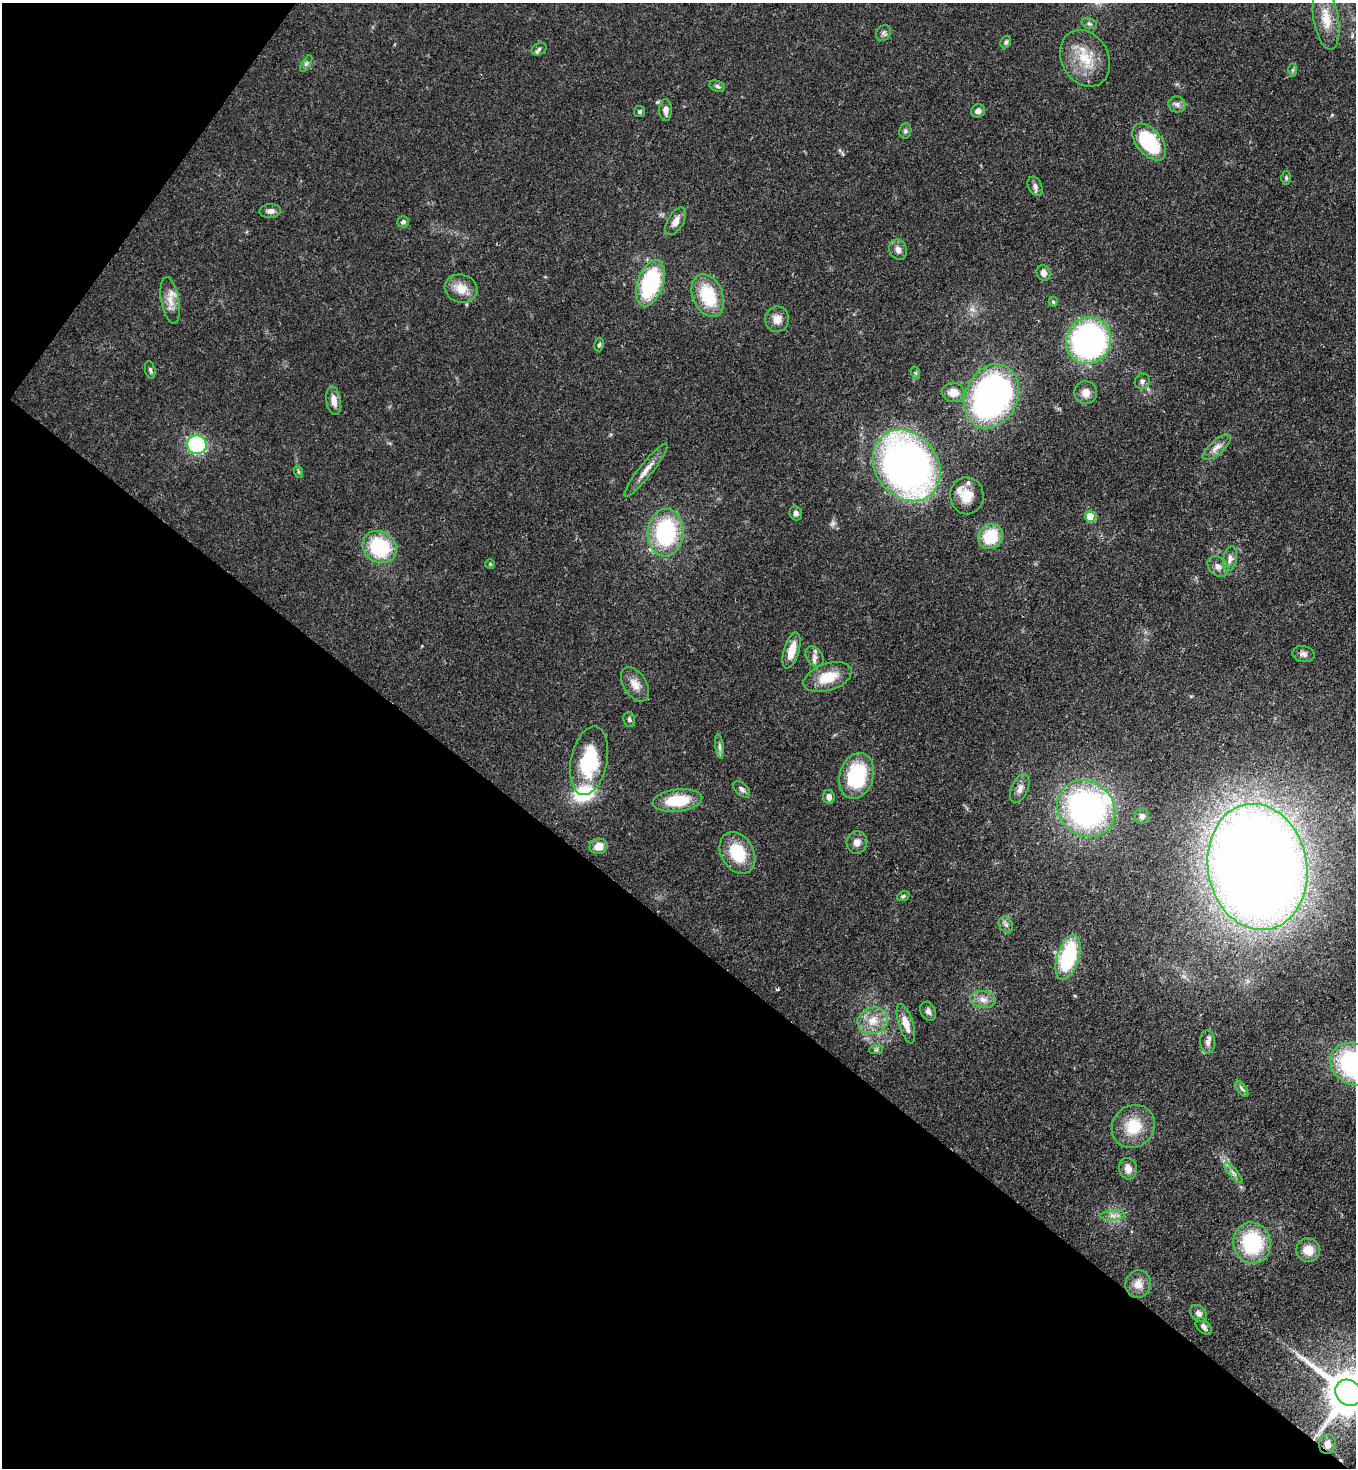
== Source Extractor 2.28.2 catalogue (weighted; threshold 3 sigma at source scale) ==
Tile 9 of 4 x 4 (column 1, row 3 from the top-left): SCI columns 229-1582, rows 1525-2990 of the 6014 x 5992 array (HDU 1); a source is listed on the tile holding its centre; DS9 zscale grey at full resolution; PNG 1358 x 1470 px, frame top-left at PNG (2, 3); each listed source drawn as its Kron ellipse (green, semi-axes under 4 px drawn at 4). Shown black and unused: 40% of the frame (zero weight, under 3 of 4 exposures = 7% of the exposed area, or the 3 px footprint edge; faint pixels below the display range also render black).
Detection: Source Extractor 2.28.2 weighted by HDU 2 'WHT'; one run over the whole footprint, this tile lists its part. Background 0.0809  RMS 0.0037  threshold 0.0168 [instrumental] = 3 sigma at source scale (4.5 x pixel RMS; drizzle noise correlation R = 1.50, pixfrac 1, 0.05/0.05 arcsec/px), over >= 5 px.
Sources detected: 97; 1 cosmic-ray / hot-pixel residue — neither listed nor drawn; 4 inside a brighter listed object's ellipse — not listed separately; the other 92 listed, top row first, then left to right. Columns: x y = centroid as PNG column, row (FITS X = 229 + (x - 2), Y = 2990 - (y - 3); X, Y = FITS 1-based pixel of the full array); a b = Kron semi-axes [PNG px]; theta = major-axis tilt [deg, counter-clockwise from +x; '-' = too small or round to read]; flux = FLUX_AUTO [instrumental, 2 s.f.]
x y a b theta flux
1326 18 32 12 -81 7.3
1089 23 8 5 -17 0.85
884 33 8 7 - 1.1
1006 42 7 5 63 0.89
539 49 8 6 29 1
1085 58 30 23 -60 13
306 64 9 4 59 0.93
1292 70 6 4 90 0.67
717 86 8 5 -23 1
1177 104 8 8 - 1.4
666 110 11 6 -89 2.4
978 111 7 6 - 1.8
639 112 5 5 - 0.68
905 131 8 6 80 0.96
1149 142 21 12 -51 25
1286 178 7 4 -89 0.7
1035 186 10 6 -64 1.5
270 211 11 7 4 1.8
676 221 15 8 59 3
403 222 6 5 - 1.1
898 250 10 8 -67 2.1
1044 273 8 6 -67 2
650 283 24 13 72 39
461 288 16 14 -16 5.8
708 295 22 15 -67 19
170 300 23 9 -80 4.5
1053 302 5 4 - 0.61
777 319 13 12 - 3.7
1088 341 24 22 60 100
599 345 7 5 73 0.67
150 370 9 5 -78 0.9
916 373 6 4 -71 0.57
1142 381 8 7 - 1.3
953 392 11 10 - 4.3
1086 393 11 11 - 3.2
992 396 33 26 66 140
334 401 14 7 -81 3.5
197 445 10 9 - 38
1217 447 17 7 41 2.8
907 465 38 31 -53 210
646 470 33 6 52 4.1
299 472 6 4 -71 0.59
967 496 18 17 - 7.4
796 513 7 6 - 1.4
1090 516 5 5 - 12
666 533 24 18 86 37
990 536 13 12 - 15
380 547 18 15 -34 26
1230 558 12 7 80 2
490 564 4 4 - 0.42
1218 567 12 9 -46 2.3
792 650 18 7 74 5.8
1303 654 11 8 -14 1.6
814 656 11 7 -54 1.8
828 677 25 13 19 9.8
635 684 19 11 -57 4.3
629 719 7 5 -81 0.91
719 747 12 4 -83 1.1
589 761 35 18 78 25
856 776 23 17 73 26
742 789 10 6 -46 1.3
1020 789 15 8 66 2.6
829 797 7 6 - 1.8
677 800 25 11 7 15
1086 809 30 27 -40 110
1142 816 7 7 - 1.2
857 842 11 10 - 2.7
599 846 9 7 14 4.4
737 853 22 16 -60 15
1257 867 63 49 -80 800
903 896 6 4 23 0.64
1006 925 8 6 -57 1.3
1068 957 23 11 73 33
983 999 13 8 -8 3
928 1011 10 7 -64 1.4
873 1021 15 13 20 6.1
906 1024 20 7 -73 4.6
1208 1042 11 7 -86 1.8
876 1050 7 4 1 0.7
1355 1064 26 20 -26 61
1242 1089 9 4 -55 0.98
1133 1126 22 20 45 12
1128 1169 11 9 -82 3.3
1233 1173 13 4 -49 1.4
1113 1215 12 5 4 1.7
1252 1243 21 18 -77 28
1308 1250 12 11 - 5.1
1138 1284 14 12 75 4
1199 1313 9 7 -46 1.6
1204 1326 10 6 -47 1.4
1349 1393 14 12 -37 1900
1327 1444 10 8 81 2.3
Overlapping masked pixels (flux is a lower limit): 3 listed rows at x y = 907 465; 1349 1393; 1327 1444
Isophote crosses this tile's border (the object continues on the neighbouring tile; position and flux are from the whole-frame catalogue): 2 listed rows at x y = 1355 1064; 1349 1393